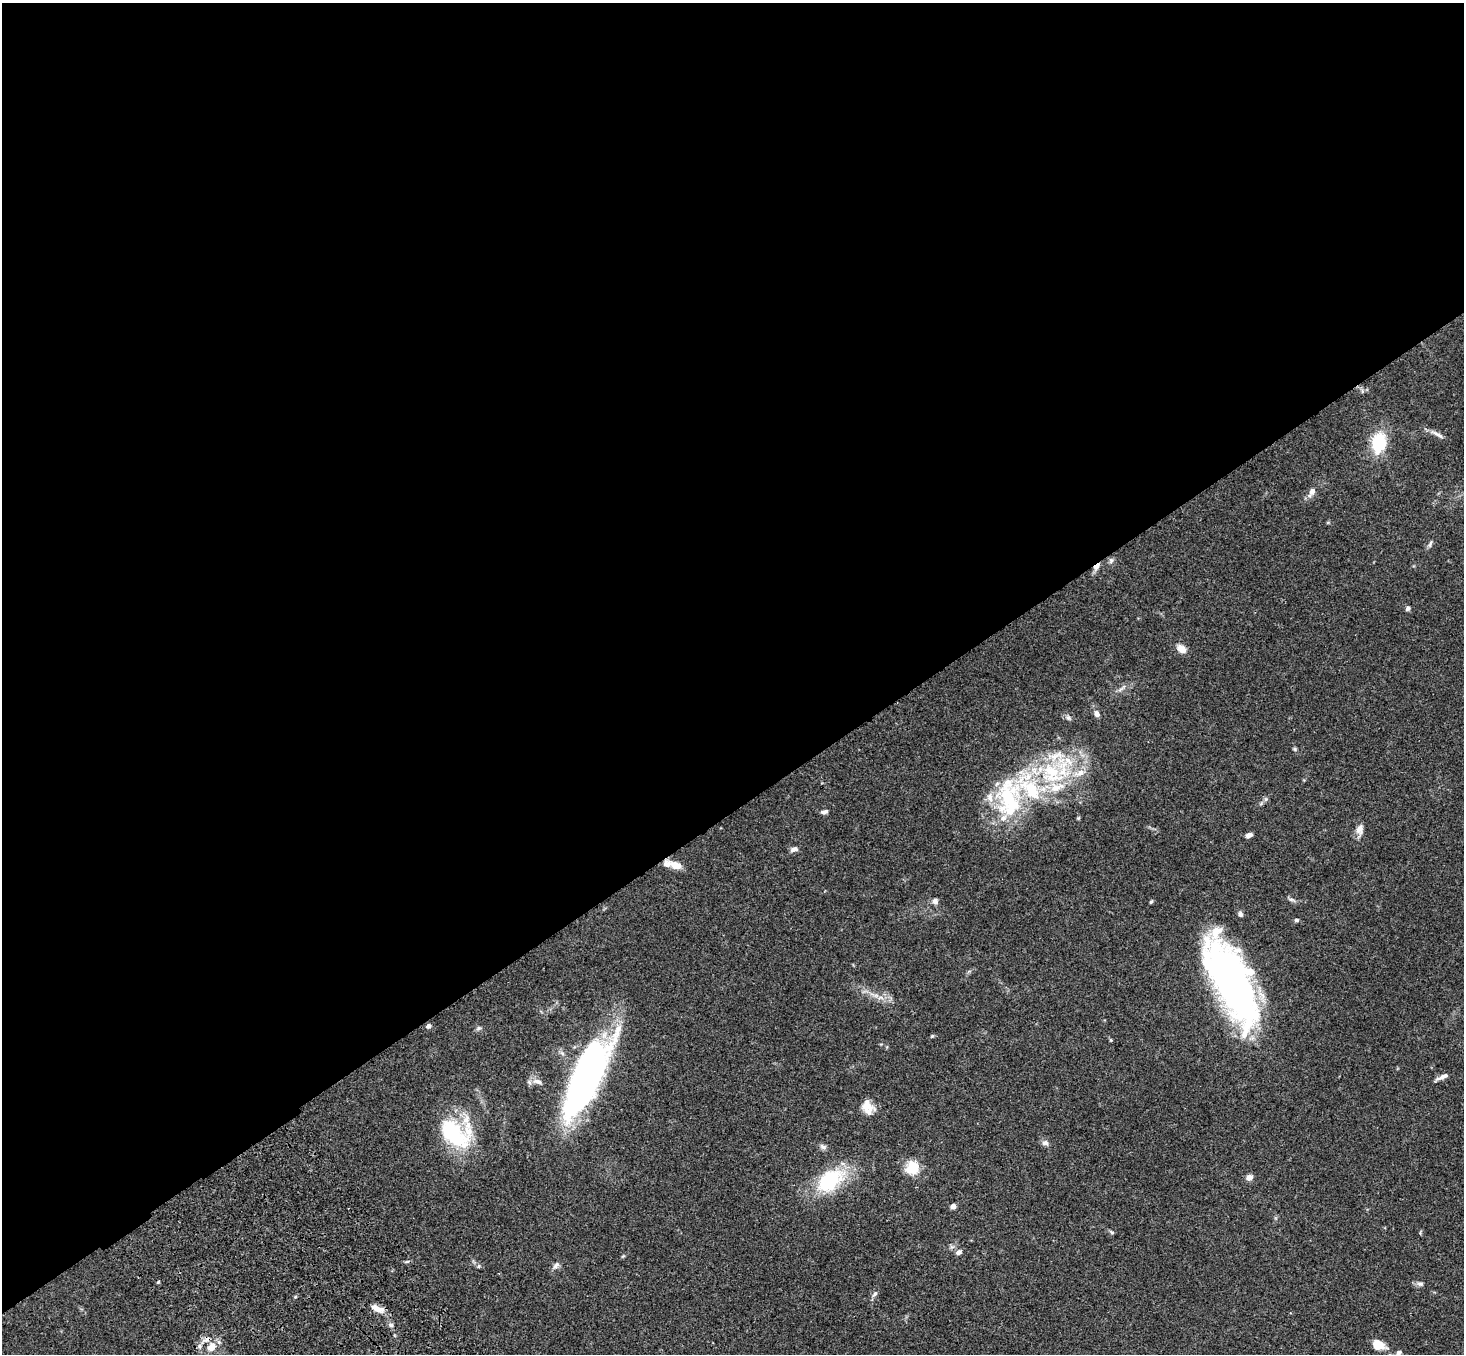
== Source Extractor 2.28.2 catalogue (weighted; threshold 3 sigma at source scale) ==
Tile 2 of 4 x 4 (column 2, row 1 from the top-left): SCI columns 1570-3031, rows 4431-5782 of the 6061 x 6017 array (HDU 1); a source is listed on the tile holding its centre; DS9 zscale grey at full resolution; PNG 1466 x 1356 px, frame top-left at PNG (2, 3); no overlay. Shown black and unused: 60% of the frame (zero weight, under 3 of 4 exposures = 6% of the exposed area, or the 3 px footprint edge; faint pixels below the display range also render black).
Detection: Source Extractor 2.28.2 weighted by HDU 2 'WHT'; one run over the whole footprint, this tile lists its part. Background 0.0593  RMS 0.0053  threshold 0.0237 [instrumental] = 3 sigma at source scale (4.5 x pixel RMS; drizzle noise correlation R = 1.50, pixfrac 1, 0.05/0.05 arcsec/px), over >= 5 px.
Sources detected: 66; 12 inside a brighter listed object's ellipse — not listed separately; the other 54 listed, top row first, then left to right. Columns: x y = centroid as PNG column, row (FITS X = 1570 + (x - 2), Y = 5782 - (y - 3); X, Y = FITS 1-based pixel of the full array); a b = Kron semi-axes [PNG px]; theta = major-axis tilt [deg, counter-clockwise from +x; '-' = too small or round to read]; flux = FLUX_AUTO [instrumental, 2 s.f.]
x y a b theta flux
1437 434 21 5 -30 2.6
1379 442 8 6 76 71
1312 491 11 6 59 3.2
1430 544 12 4 70 1.1
1111 561 8 5 70 1.2
1097 566 11 5 46 2.9
1408 608 6 5 - 1.3
1181 649 10 7 -37 4.7
1122 688 18 2 42 1.4
1097 714 10 7 -66 2.1
1068 718 8 6 -45 1.5
1295 749 6 4 -71 0.75
1052 773 37 29 -40 46
1009 798 59 34 -89 55
824 812 9 5 15 1.5
1078 818 5 4 - 0.57
1360 829 14 9 80 3.6
1249 835 7 5 20 2.3
794 849 10 6 19 2
676 865 14 9 -20 5.9
1291 899 8 5 -17 1.2
935 901 8 6 -72 1.9
1151 902 5 4 - 0.64
1240 914 6 5 - 1.5
1296 920 5 4 - 1.1
1231 982 97 34 -65 200
880 998 9 4 0 1.9
428 1026 5 5 - 1.8
479 1028 7 5 34 1.1
932 1036 5 4 - 0.62
1111 1040 4 4 - 0.58
586 1077 80 25 65 190
1442 1077 16 5 25 2.6
538 1081 14 7 -15 2.9
867 1105 17 13 -30 5.8
453 1134 37 30 -44 43
1045 1143 9 7 -26 1.9
823 1147 10 6 -28 1.6
912 1168 18 16 48 10
1249 1177 7 6 - 2.7
830 1180 35 21 37 36
953 1206 4 4 - 4.6
1112 1232 7 4 -36 0.76
959 1252 7 6 - 1.8
556 1265 10 6 50 1.8
479 1266 6 3 71 0.62
1420 1284 9 5 -13 1.5
875 1294 9 5 51 1.4
377 1308 19 8 -24 5.3
391 1325 7 5 -15 1.3
1378 1345 14 10 -22 7.2
199 1346 7 4 -89 1.3
211 1347 14 10 42 6.6
1399 1353 10 6 54 2
Overlapping masked pixels (flux is a lower limit): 2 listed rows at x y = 1097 566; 211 1347
Isophote crosses this tile's border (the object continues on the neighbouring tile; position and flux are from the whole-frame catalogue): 1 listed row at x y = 1399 1353